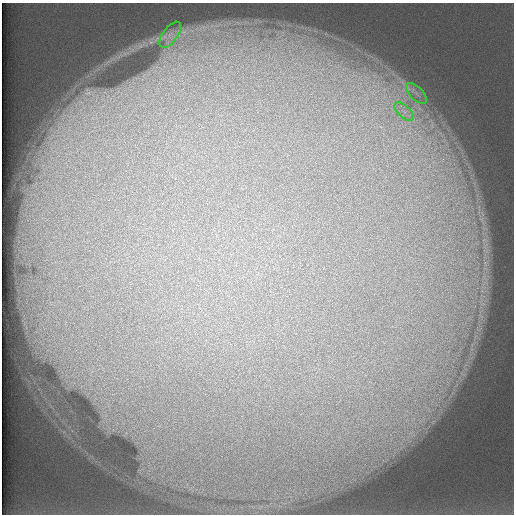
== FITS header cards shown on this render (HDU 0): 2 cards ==
NAXIS1  =                  512 /
NAXIS2  =                  512 /

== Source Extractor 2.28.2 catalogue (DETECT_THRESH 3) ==
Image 512 x 512 px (HDU 0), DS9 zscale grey, 1 PNG px = 1 image px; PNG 516 x 516 px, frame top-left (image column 1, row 512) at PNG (2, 3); each listed source drawn as its Kron ellipse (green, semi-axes under 4 px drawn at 4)
Background 114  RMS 4.7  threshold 14.2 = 3 sigma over >= 5 px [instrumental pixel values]
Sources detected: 3; all 3 listed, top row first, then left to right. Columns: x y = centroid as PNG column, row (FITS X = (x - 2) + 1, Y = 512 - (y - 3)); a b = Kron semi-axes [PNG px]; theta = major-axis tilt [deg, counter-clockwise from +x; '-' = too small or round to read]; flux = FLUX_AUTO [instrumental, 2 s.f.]
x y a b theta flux
170 35 15 7 53 2900
416 93 13 6 -45 2600
404 112 12 6 -44 2300